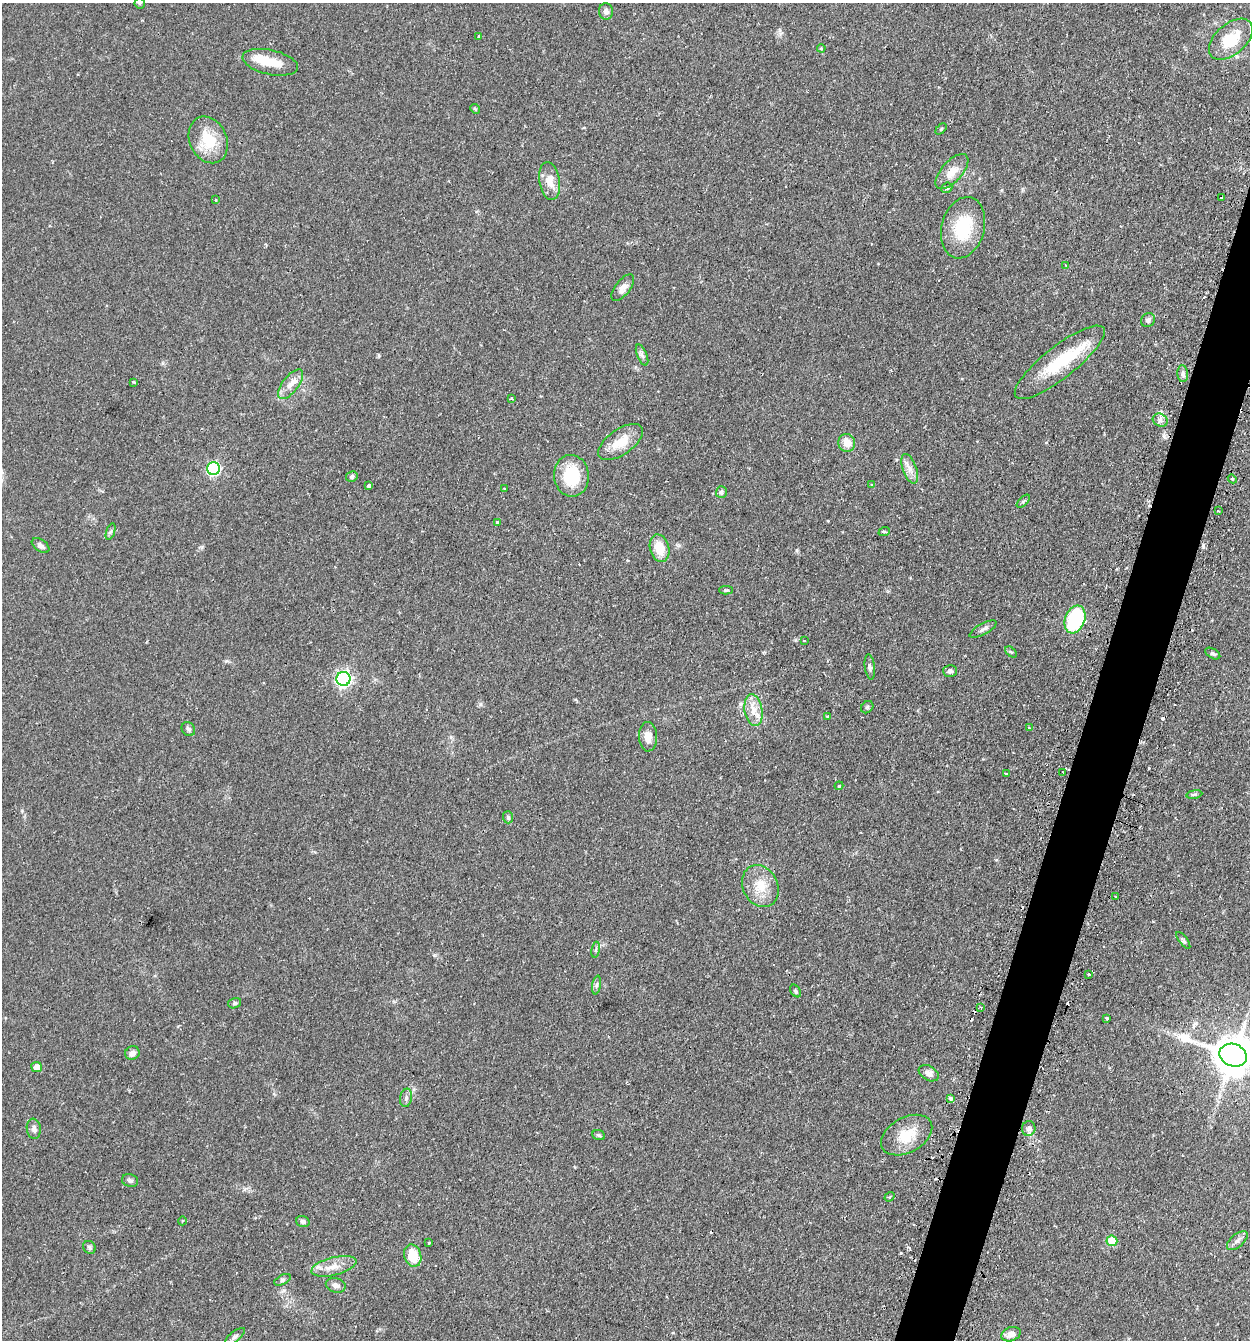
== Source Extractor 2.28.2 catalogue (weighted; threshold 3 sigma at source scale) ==
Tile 10 of 4 x 4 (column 2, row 3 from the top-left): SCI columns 1411-2658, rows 1375-2712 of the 5447 x 5425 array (HDU 1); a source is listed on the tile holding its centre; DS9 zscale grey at full resolution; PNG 1252 x 1342 px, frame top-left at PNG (2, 3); each listed source drawn as its Kron ellipse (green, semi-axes under 4 px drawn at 4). Shown black and unused: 4% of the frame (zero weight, under 2 of 3 exposures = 4% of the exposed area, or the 3 px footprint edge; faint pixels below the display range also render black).
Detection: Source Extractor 2.28.2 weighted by HDU 2 'WHT'; one run over the whole footprint, this tile lists its part. Background 0.0992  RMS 0.0055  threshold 0.0249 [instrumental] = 3 sigma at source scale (4.5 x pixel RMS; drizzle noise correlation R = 1.50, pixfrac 1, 0.05/0.05 arcsec/px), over >= 5 px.
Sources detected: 116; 16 cosmic-ray / hot-pixel residue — neither listed nor drawn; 3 inside a brighter listed object's ellipse — not listed separately; the other 97 listed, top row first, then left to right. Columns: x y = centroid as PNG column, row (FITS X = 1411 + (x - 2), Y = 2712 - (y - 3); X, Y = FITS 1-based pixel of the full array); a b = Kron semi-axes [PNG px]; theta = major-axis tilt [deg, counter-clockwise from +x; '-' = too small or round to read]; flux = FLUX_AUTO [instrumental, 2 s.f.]
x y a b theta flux
140 3 5 5 - 0.7
606 11 8 7 - 2.2
479 37 3 3 - 2
1231 39 26 15 41 18
821 48 4 3 - 0.46
270 62 28 12 -12 12
475 109 5 4 - 0.61
941 129 6 4 47 0.74
208 140 24 18 -65 18
952 172 22 10 48 6.9
550 181 19 10 -80 7.1
947 188 6 5 - 0.84
1221 197 3 3 - 1.6
215 200 4 3 - 0.51
963 228 31 21 75 25
1066 265 4 3 - 0.6
623 288 16 7 51 3.6
1148 320 7 6 - 1.5
642 355 11 5 -67 1.7
1060 362 56 16 38 27
1183 374 8 5 -85 1.6
133 382 3 3 - 1.9
290 384 17 8 52 5.1
512 398 3 2 - 0.65
1160 420 8 6 -27 1.9
620 442 25 12 35 11
847 443 9 8 - 6.1
213 469 6 6 - 75
910 469 15 7 -70 3.9
352 476 6 5 - 1.3
571 476 21 17 -85 23
1232 479 4 4 - 0.59
872 484 3 3 - 0.55
369 486 4 3 - 2.3
504 489 4 3 - 0.47
721 492 6 5 - 1.2
1023 501 8 3 45 0.88
1218 511 3 2 - 0.64
498 522 3 3 - 1.8
111 531 8 4 71 1
884 532 6 3 19 0.56
41 546 10 6 -35 2.3
659 548 14 9 -75 11
726 590 6 4 -1 1.1
1075 619 14 10 70 45
983 629 15 5 28 2.1
804 641 3 2 - 0.73
1011 652 7 4 -43 0.81
1213 654 8 4 -31 1.1
870 667 13 5 -82 1.6
950 671 7 6 - 1.4
343 679 7 7 - 140
867 707 7 5 45 0.89
753 710 16 8 -80 6
827 716 3 3 - 2.5
1030 728 4 3 - 1.2
188 729 7 6 - 1.3
648 737 15 9 -88 5.1
1063 772 2 2 - 0.39
1006 774 4 3 - 1.5
839 786 4 3 - 0.56
1194 794 8 4 9 0.96
508 817 6 5 - 1.1
760 886 22 17 -63 11
1115 897 3 2 - 0.49
1183 940 10 3 -53 1
596 950 8 4 81 0.97
1089 974 2 2 - 0.69
597 985 9 4 79 1.2
795 991 7 5 -53 1
235 1003 7 5 16 0.99
981 1007 3 3 - 0.53
1107 1018 3 3 - 1.1
132 1053 7 6 - 2.4
1233 1055 14 11 -21 1700
37 1067 5 5 - 5
929 1073 11 7 -31 3
406 1098 9 6 80 1.8
951 1099 3 3 - 1.8
34 1129 10 7 -83 2.2
1029 1129 7 6 - 1.9
599 1135 6 5 - 0.91
907 1135 27 17 29 14
130 1180 8 6 -16 1.4
890 1197 5 4 - 0.8
182 1221 4 3 - 0.5
303 1222 7 5 -17 1.6
1112 1241 5 5 - 15
1237 1241 12 6 40 2.3
429 1242 3 3 - 0.71
89 1247 7 6 - 1.2
413 1256 11 8 -74 14
334 1266 23 9 14 6.7
282 1280 9 5 27 1.2
336 1285 10 7 -16 2.6
1011 1334 10 7 20 3.7
235 1337 12 5 40 1.7
Overlapping masked pixels (flux is a lower limit): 1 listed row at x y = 1233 1055
Isophote crosses this tile's border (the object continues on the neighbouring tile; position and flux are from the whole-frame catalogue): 2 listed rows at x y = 140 3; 1233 1055
Unlisted compact peaks at least as high as the median listed source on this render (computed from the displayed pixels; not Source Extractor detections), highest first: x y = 480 704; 797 550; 226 661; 795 640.